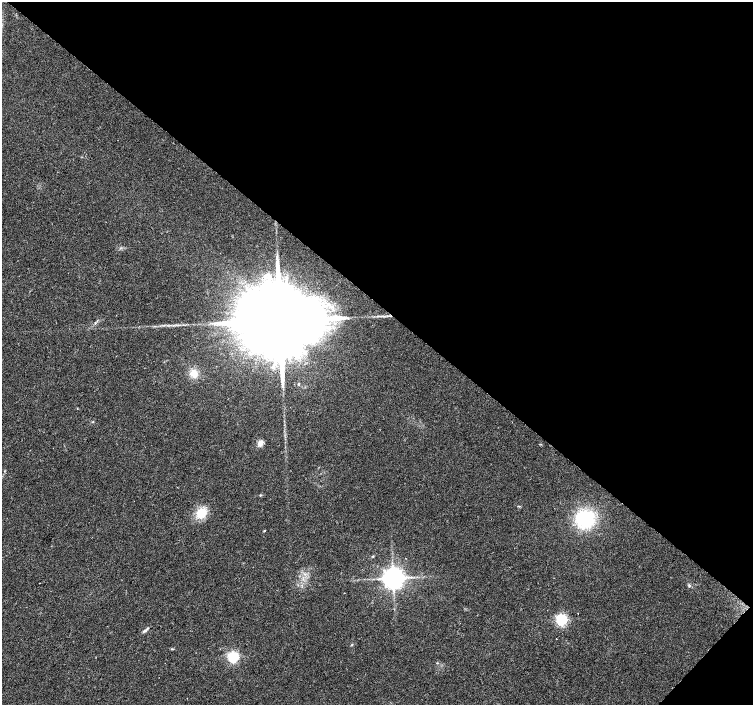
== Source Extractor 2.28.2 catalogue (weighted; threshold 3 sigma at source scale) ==
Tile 8 of 4 x 4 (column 4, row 2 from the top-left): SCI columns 4509-6009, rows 3047-4451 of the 6009 x 6026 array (HDU 1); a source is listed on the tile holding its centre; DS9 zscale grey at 2 x 2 block average (1 PNG px = mean of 2 x 2 image px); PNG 755 x 707 px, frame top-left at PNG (2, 2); no overlay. Shown black and unused: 44% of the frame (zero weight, under 2 of 3 exposures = <1% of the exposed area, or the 3 px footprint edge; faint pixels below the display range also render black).
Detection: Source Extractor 2.28.2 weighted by HDU 2 'WHT'; one run over the whole footprint, this tile lists its part. Background 0.0533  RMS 0.006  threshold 0.0272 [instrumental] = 3 sigma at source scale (4.5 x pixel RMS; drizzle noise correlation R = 1.50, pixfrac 1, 0.0396/0.0396 arcsec/px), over >= 5 px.
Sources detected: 17; all 17 listed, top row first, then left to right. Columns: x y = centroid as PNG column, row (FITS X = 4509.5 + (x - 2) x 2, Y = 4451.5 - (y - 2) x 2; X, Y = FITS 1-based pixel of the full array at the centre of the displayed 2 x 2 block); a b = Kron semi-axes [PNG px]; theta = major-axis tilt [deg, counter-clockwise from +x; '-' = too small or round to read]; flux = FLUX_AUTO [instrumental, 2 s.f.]
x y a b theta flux
378 316 4 2 - 1.6
280 320 27 14 44 48000
194 373 8 7 - 14
298 384 3 3 - 1.1
260 444 7 5 46 7.9
201 513 13 10 54 26
585 519 15 14 - 110
264 531 3 3 - 1
373 556 3 2 - 0.96
393 578 5 5 - 1400
689 586 3 3 - 1.4
578 613 2 2 - 0.99
561 620 4 4 - 250
145 630 5 3 - 2.7
352 645 3 2 - 1
233 657 4 4 - 210
437 663 3 2 - 0.75
Overlapping masked pixels (flux is a lower limit): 1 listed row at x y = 280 320
Diffuse or blended objects may show on this block-average render without a row.